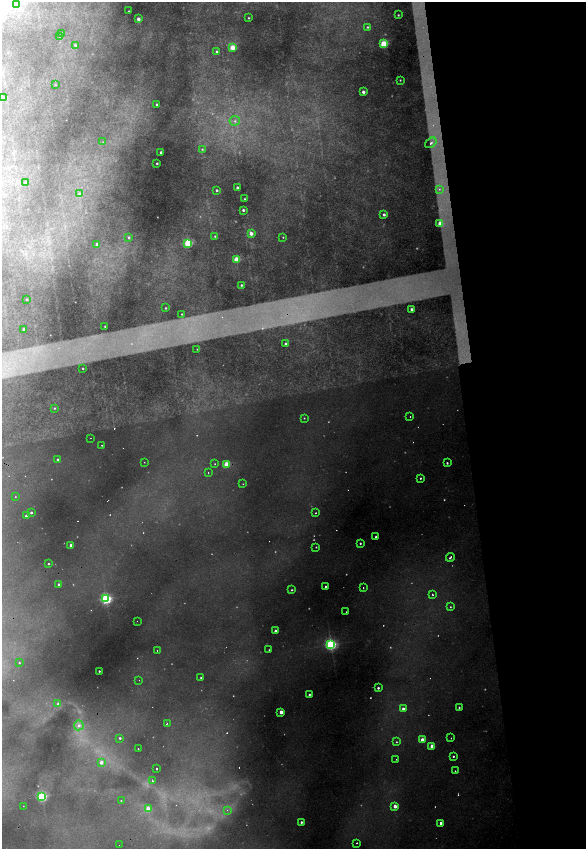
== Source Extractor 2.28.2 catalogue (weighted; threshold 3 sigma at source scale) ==
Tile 12 of 4 x 4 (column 4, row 3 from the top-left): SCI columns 3831-4998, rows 1694-3386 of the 5212 x 6773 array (HDU 1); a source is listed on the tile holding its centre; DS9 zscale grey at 2 x 2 block average (1 PNG px = mean of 2 x 2 image px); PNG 588 x 851 px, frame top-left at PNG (2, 2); each listed source drawn as its Kron ellipse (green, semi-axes under 4 px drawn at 4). Shown black and unused: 20% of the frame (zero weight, under 2 of 4 exposures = <1% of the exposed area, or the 3 px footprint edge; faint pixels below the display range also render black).
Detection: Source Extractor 2.28.2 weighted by HDU 2 'WHT'; one run over the whole footprint, this tile lists its part. Background 0.48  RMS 0.025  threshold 0.111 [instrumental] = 3 sigma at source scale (4.5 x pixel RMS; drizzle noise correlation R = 1.50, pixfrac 1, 0.05/0.05 arcsec/px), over >= 5 px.
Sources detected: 162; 32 too faint to see at this stretch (2 x 2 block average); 10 cosmic-ray / hot-pixel residue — neither listed nor drawn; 1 inside a brighter listed object's ellipse — not listed separately; the other 119 listed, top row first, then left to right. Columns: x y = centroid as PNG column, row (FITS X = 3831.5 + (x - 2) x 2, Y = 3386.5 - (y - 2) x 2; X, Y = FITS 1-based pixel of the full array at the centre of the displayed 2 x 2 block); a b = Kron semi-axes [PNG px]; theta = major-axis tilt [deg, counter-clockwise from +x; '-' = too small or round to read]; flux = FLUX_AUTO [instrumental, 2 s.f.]
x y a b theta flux
17 4 4 4 - 41
129 11 2 2 - 3.4
398 15 2 2 - 4.1
249 18 2 2 - 4.5
138 19 3 2 - 39
367 27 3 3 - 6.2
61 33 2 2 - 4.1
59 36 2 2 - 2.2
384 44 3 3 - 210
75 45 3 2 - 8
232 48 3 3 - 120
217 52 3 3 - 8.8
400 80 2 2 - 4.3
55 85 2 2 - 3.6
363 92 2 2 - 28
3 97 2 2 - 21
157 104 2 2 - 6.5
235 121 5 5 - 14
103 142 2 2 - 2.5
431 143 6 4 37 28
202 149 3 3 - 5.8
161 152 2 2 - 10
157 163 2 2 - 7.1
25 183 3 3 - 7.1
237 188 2 2 - 14
439 189 3 2 - 5.6
217 190 2 2 - 8.8
80 194 3 3 - 19
244 199 2 2 - 3.9
243 210 2 2 - 13
384 215 3 2 - 14
440 224 3 3 - 95
251 233 3 2 - 50
215 236 3 3 - 6.4
129 237 4 3 - 7.1
283 237 2 2 - 3.4
188 243 3 3 - 350
97 244 3 3 - 9.1
236 259 3 3 - 130
241 285 2 2 - 7.2
27 299 2 2 - 4.7
165 308 2 2 - 4.9
412 309 2 2 - 19
182 314 2 2 - 3.8
105 326 2 2 - 3.6
24 329 2 2 - 23
285 344 2 2 - 11
197 349 2 2 - 2.3
83 369 2 2 - 3.4
54 408 2 2 - 4.6
410 417 2 2 - 4.6
304 418 2 2 - 3.9
90 438 2 2 - 2.2
102 445 2 2 - 3.2
58 459 2 2 - 9
144 462 2 2 - 2.1
447 463 2 2 - 6.6
215 464 2 2 - 2.7
227 464 3 2 - 150
208 473 2 2 - 3.1
420 478 2 2 - 6
243 484 2 2 - 3.1
15 497 2 2 - 2.5
31 513 2 2 - 11
315 513 2 2 - 6.9
26 516 2 2 - 14
376 537 2 2 - 14
360 543 2 2 - 7.5
71 545 2 2 - 29
316 547 2 2 - 3.6
450 557 4 2 - 11
48 564 2 2 - 5.8
59 584 2 2 - 12
326 587 2 2 - 17
363 588 2 2 - 4.8
292 590 2 2 - 7.1
432 594 3 2 - 5.3
106 599 3 3 - 890
450 607 3 2 - 4.3
346 612 3 2 - 4.3
137 621 2 2 - 3.4
275 631 2 2 - 17
331 645 3 3 - 1000
157 650 2 2 - 2.6
269 650 2 2 - 3.2
19 663 2 2 - 4.6
99 671 2 2 - 6.5
201 678 2 2 - 4.3
139 680 2 2 - 3.4
378 688 2 2 - 12
309 695 2 2 - 9.3
58 704 4 3 - 12
459 707 2 2 - 6.5
403 709 3 2 - 23
281 712 2 2 - 60
167 723 2 2 - 5.1
79 725 5 5 - 27
120 738 2 2 - 8.8
451 738 2 2 - 3.3
422 740 2 2 - 62
396 742 3 2 - 4.6
432 746 2 2 - 86
138 749 2 2 - 7.3
453 756 2 2 - 7.4
396 759 2 2 - 3.8
101 762 3 3 - 38
157 769 2 2 - 66
455 771 2 2 - 5.8
152 781 3 2 - 8
42 796 3 3 - 670
121 800 2 2 - 9
23 806 2 2 - 2.4
395 806 2 2 - 53
148 809 2 2 - 100
227 810 2 2 - 3
301 822 2 2 - 11
441 823 2 2 - 32
357 843 2 2 - 7.6
119 845 2 2 - 2.8
Isophote crosses this tile's border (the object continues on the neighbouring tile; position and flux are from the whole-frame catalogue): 1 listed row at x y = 3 97
Diffuse or blended objects may show on this block-average render without a row.